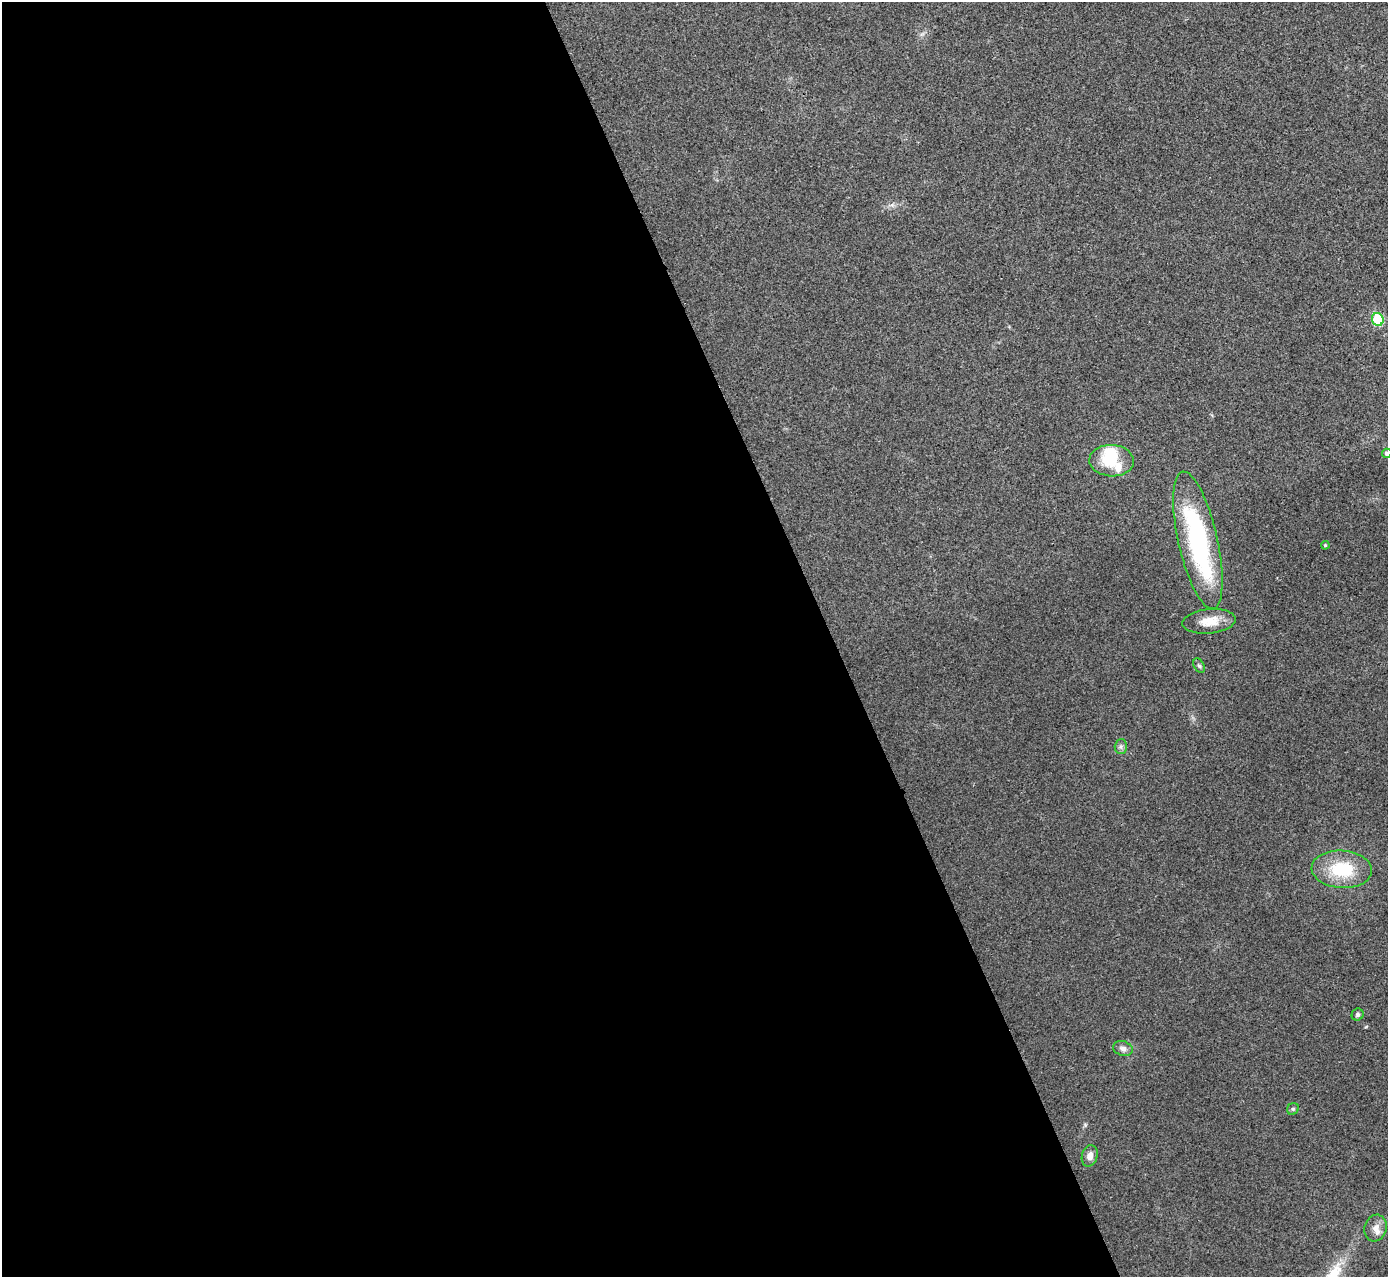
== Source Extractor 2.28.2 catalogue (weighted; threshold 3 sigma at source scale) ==
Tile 9 of 4 x 4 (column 1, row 3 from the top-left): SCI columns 6-1391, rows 1435-2709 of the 5559 x 5548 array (HDU 1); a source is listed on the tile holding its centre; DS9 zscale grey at full resolution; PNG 1390 x 1279 px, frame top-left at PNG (2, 2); each listed source drawn as its Kron ellipse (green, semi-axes under 4 px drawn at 4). Shown black and unused: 60% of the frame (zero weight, under 3 of 4 exposures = <1% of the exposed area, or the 3 px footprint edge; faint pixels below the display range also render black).
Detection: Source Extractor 2.28.2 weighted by HDU 2 'WHT'; one run over the whole footprint, this tile lists its part. Background 0.0293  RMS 0.0061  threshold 0.0273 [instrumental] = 3 sigma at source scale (4.5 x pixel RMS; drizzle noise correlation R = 1.50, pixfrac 1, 0.05/0.05 arcsec/px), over >= 5 px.
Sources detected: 17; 1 inside a brighter object's white glare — neither listed nor drawn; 2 inside a brighter listed object's ellipse — not listed separately; the other 14 listed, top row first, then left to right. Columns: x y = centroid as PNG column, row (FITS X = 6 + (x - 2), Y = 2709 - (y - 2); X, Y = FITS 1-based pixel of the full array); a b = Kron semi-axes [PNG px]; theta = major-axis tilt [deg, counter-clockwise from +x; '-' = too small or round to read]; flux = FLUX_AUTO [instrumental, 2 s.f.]
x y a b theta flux
1378 319 6 5 - 29
1387 453 5 4 - 2.1
1112 461 22 15 -2 19
1198 540 70 19 -77 97
1325 545 4 4 - 0.64
1209 621 27 12 6 10
1199 666 8 5 -61 1.2
1121 746 7 6 - 1.6
1342 869 30 19 -4 29
1358 1015 6 6 - 1.3
1123 1049 10 7 -17 2.7
1293 1109 6 5 - 1.1
1090 1156 11 8 75 3.9
1376 1228 13 11 72 5
Isophote crosses this tile's border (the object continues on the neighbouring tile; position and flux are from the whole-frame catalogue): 1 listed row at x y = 1387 453